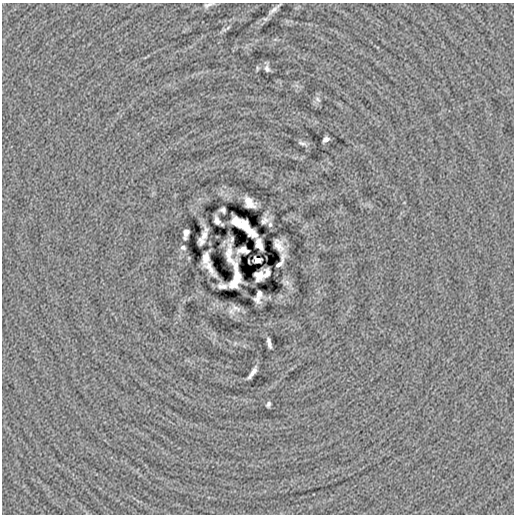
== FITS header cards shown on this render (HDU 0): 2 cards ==
NAXIS1  =                  512
NAXIS2  =                  512

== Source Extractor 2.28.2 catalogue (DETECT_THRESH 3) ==
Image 512 x 512 px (HDU 0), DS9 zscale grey, 1 PNG px = 1 image px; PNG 516 x 516 px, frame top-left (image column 1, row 512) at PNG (2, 3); no overlay
Background -1.05e-04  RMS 0.014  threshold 0.0426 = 3 sigma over >= 5 px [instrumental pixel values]
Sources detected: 39; all 39 listed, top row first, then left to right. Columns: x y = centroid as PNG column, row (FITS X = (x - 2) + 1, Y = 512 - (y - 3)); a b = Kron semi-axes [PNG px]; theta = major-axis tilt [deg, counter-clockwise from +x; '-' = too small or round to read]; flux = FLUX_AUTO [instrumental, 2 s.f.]
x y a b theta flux
208 5 16 5 18 3.9
274 9 25 6 41 6.1
224 30 6 4 0 1.4
257 68 7 3 83 1.2
267 68 7 4 -82 2.7
318 99 10 5 -49 2.3
326 139 6 4 34 3.9
302 143 12 5 -17 2.6
249 202 12 7 -52 8.5
223 210 5 5 - 2.3
217 220 8 5 -69 3.7
264 220 6 5 - 3.3
237 222 13 6 -45 7.8
270 224 7 5 89 2
247 226 23 6 -52 7.7
186 233 9 5 77 5.8
204 235 11 6 77 5.7
201 241 7 5 -87 3.8
259 244 10 6 -71 7.2
279 245 11 7 -63 7
183 248 4 3 - 1.8
243 250 11 6 0 3.4
229 255 27 8 -67 8.8
206 258 12 5 84 7.9
258 260 5 4 - 13
280 262 15 4 61 5.1
211 270 12 4 -57 6.2
267 274 9 5 63 3.8
237 275 9 5 -62 5.8
258 275 9 8 - 6.2
287 282 10 7 11 3.3
234 283 11 8 54 6.6
222 286 11 5 4 5
259 294 7 5 89 2.7
257 299 7 5 -43 3.5
236 308 17 9 -22 5.2
269 343 10 3 -77 3.7
252 373 13 4 55 5.2
268 404 5 4 - 2.1
At the frame edge (FLAGS 8, measured only in part): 1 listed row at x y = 208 5